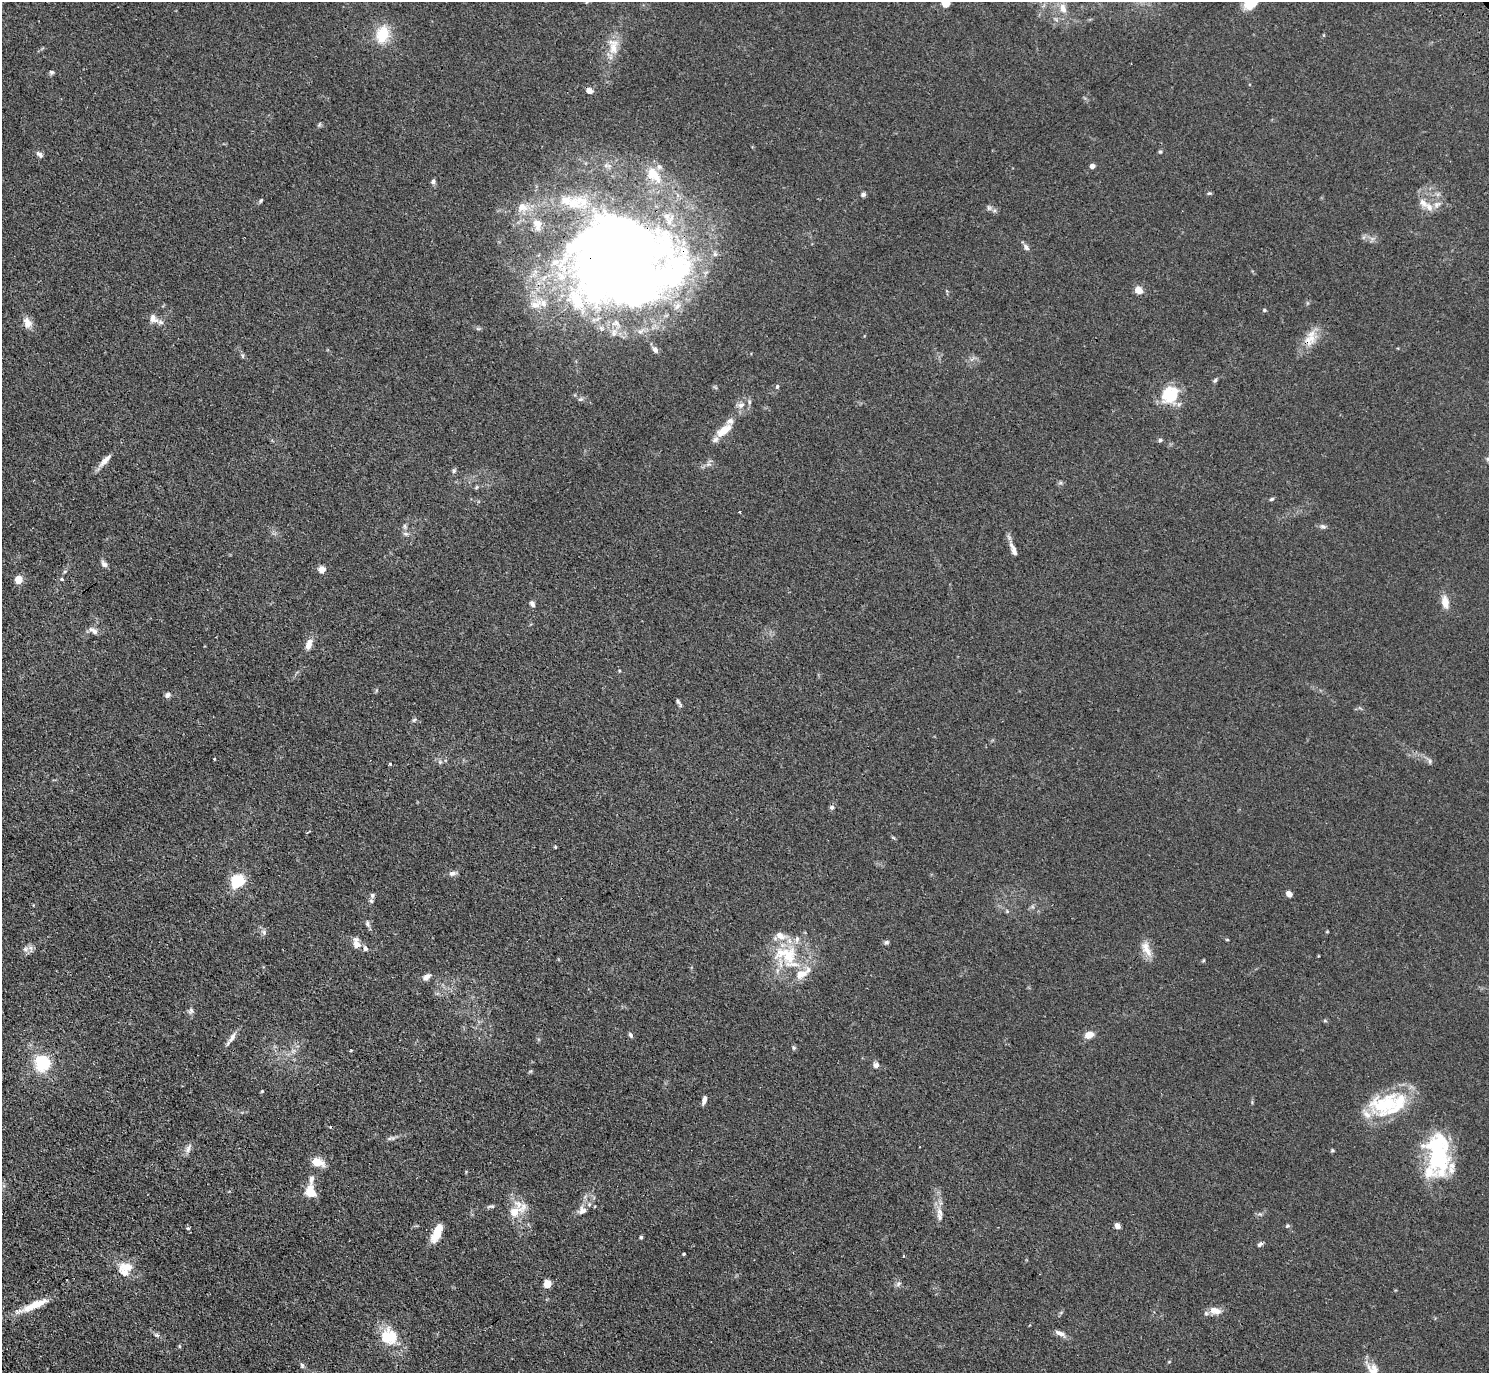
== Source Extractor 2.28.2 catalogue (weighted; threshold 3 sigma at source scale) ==
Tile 7 of 4 x 4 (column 3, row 2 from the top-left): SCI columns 3024-4510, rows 3083-4453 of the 6046 x 6025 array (HDU 1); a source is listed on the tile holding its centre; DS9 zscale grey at full resolution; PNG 1491 x 1375 px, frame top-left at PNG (2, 2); no overlay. Shown black and unused: <1% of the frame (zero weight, under 3 of 4 exposures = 4% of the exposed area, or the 3 px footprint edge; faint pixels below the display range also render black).
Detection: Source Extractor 2.28.2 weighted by HDU 2 'WHT'; one run over the whole footprint, this tile lists its part. Background 0.0335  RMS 0.0033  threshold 0.0147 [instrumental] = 3 sigma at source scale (4.5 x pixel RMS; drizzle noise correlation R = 1.50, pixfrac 1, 0.05/0.05 arcsec/px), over >= 5 px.
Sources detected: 142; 3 inside a brighter object's white glare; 1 cosmic-ray / hot-pixel residue — not listed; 19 inside a brighter listed object's ellipse — not listed separately; the other 119 listed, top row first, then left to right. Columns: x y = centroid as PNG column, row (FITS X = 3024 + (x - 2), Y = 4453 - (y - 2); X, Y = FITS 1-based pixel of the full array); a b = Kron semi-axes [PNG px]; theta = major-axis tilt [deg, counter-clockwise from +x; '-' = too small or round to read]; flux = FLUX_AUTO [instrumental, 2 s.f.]
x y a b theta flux
946 3 6 6 - 4.7
1063 8 14 8 -73 3.2
382 34 19 13 77 9.4
613 46 25 13 -88 5.6
51 72 6 5 - 0.65
589 91 7 6 - 1.9
319 125 6 5 - 0.49
1160 152 5 4 - 0.45
40 154 10 6 -40 1.1
1092 166 4 4 - 2.2
654 175 26 13 -48 6.5
433 181 6 5 - 0.81
1209 193 6 4 18 0.44
863 194 6 5 - 0.79
261 201 6 4 51 0.5
573 203 20 14 41 7
1423 203 15 8 -45 2.7
1437 204 11 6 26 1.5
522 207 16 13 5 4.3
989 208 6 6 - 0.8
537 223 14 11 -35 3.7
1026 247 9 6 -47 1.1
619 256 77 60 29 580
1138 290 8 6 -37 3.3
536 304 20 11 26 4.3
1264 310 5 4 - 0.43
153 318 13 10 -44 2.6
27 322 15 10 -69 2.7
1308 340 30 12 66 5.6
655 350 7 6 - 1.3
1215 380 7 4 53 0.54
777 386 6 5 - 0.58
1171 395 17 15 52 14
741 405 9 7 19 1.7
724 430 24 10 37 4.8
1160 440 5 5 - 0.57
105 460 21 7 45 2.6
454 471 6 5 - 0.68
476 487 6 4 88 0.41
1271 499 6 4 27 0.5
739 512 3 3 - 0.59
405 526 7 5 -61 0.64
1323 526 8 6 -16 0.86
405 534 9 4 -9 0.72
1013 550 19 6 -67 2.4
104 564 10 6 -51 1.2
322 569 5 5 - 3.4
65 571 6 3 19 0.44
18 579 8 7 - 3.5
62 579 5 4 - 0.45
1445 602 15 8 -80 3.4
532 604 8 5 -61 1
93 631 13 7 -33 1.7
309 644 14 8 70 2.5
167 695 7 6 - 1.1
678 702 12 3 -56 0.79
414 720 6 4 20 0.5
1430 761 7 5 -83 0.68
440 762 6 5 - 0.66
390 763 3 3 - 1
832 807 6 6 - 0.72
893 837 6 3 -21 0.37
555 847 3 3 - 0.31
452 873 10 6 15 1.3
237 881 7 6 - 29
1289 894 8 6 -48 1.4
372 895 7 6 - 0.72
1007 911 6 5 - 0.48
367 924 8 5 -70 0.9
264 932 9 6 -53 0.98
1327 932 5 3 - 0.25
1227 940 5 3 - 0.27
887 942 6 6 - 0.68
356 943 14 8 -82 2.5
365 948 7 6 - 1
25 949 8 6 1 1.3
1146 949 24 9 -63 3.5
786 955 39 25 -16 19
426 977 10 6 39 1.7
191 1011 10 7 71 1.1
1325 1021 6 4 -1 0.41
630 1035 7 5 -70 0.71
1089 1035 6 5 - 5
232 1037 18 6 60 1.9
794 1048 5 5 - 0.58
351 1050 3 3 - 0.42
293 1051 7 4 18 0.78
42 1063 6 6 - 96
876 1065 7 7 - 1.4
262 1091 5 3 - 0.31
704 1100 9 4 76 1.5
1398 1104 53 25 40 18
188 1148 15 6 67 1.5
1332 1150 5 4 - 0.45
1437 1151 50 26 -82 33
317 1162 11 7 -18 5.9
311 1179 12 6 82 1.5
311 1192 13 10 -67 5.4
491 1206 9 4 -1 0.68
582 1210 12 11 - 2.3
514 1212 14 12 27 4.5
940 1217 12 7 -79 1.8
1117 1226 6 5 - 1.4
1287 1226 6 5 - 0.57
188 1229 5 4 - 0.75
437 1234 20 10 56 4.9
641 1237 4 3 - 0.49
1260 1244 8 5 33 0.7
684 1254 4 3 - 0.35
126 1266 22 11 -1 4.7
547 1284 5 5 - 11
898 1284 9 5 41 0.82
34 1305 37 7 23 7.6
1215 1311 15 9 -15 3.1
1060 1333 15 6 -26 1.6
157 1335 8 5 -25 0.77
389 1336 21 19 -17 10
179 1346 5 3 - 0.32
1374 1371 14 13 - 3
Overlapping masked pixels (flux is a lower limit): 4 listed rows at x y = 619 256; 1308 340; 1171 395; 237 881
Isophote crosses this tile's border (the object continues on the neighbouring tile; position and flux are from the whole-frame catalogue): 2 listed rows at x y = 946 3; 1374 1371